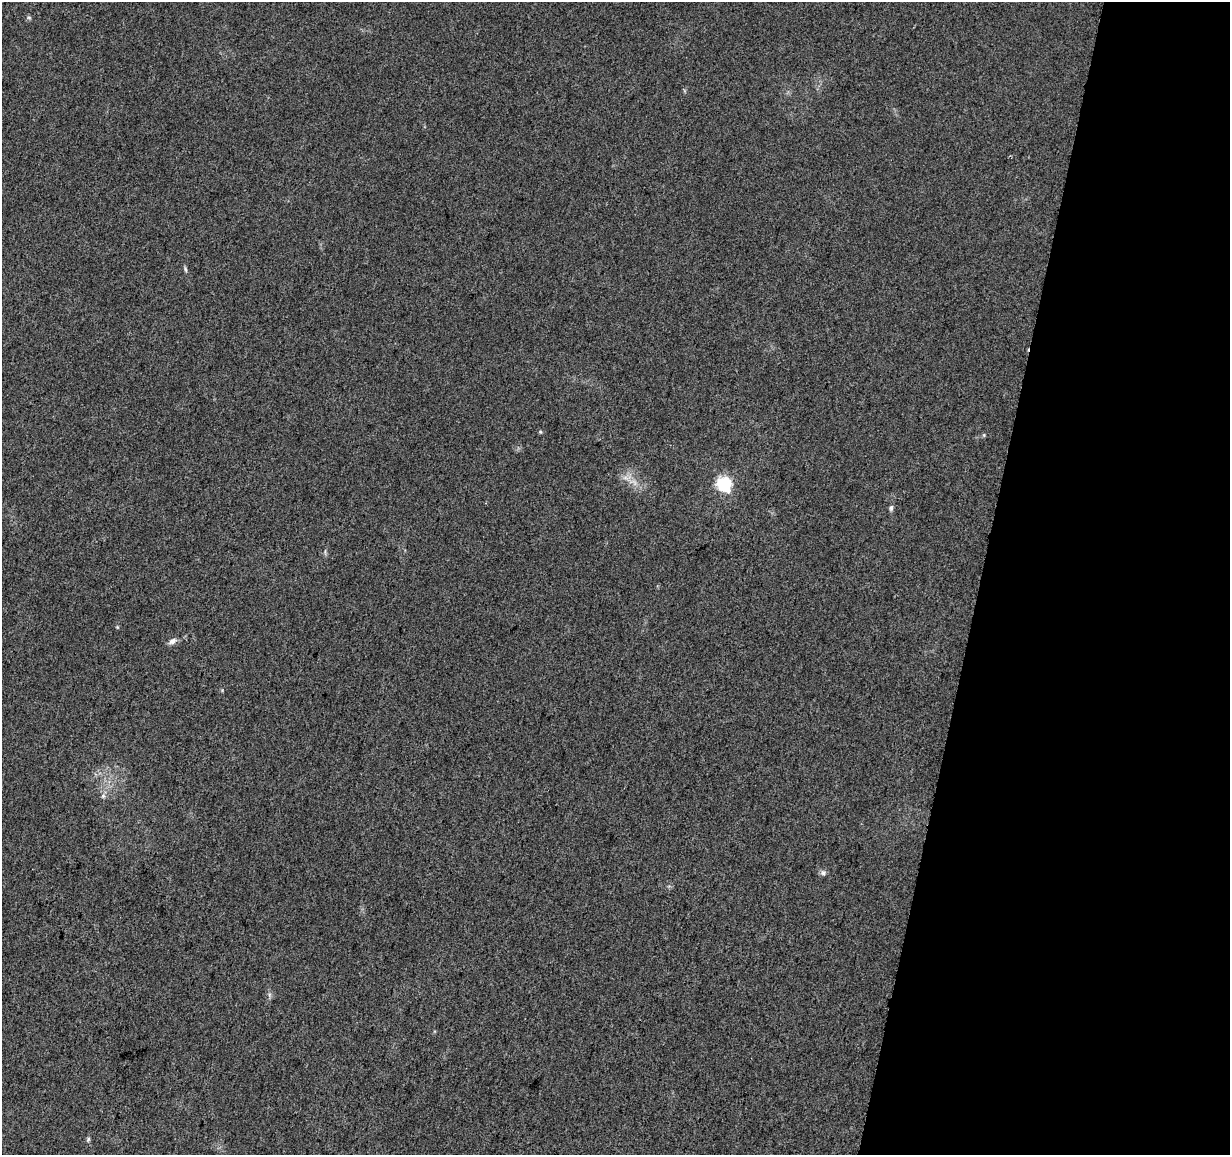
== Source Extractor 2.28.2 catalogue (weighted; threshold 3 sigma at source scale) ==
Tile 8 of 4 x 4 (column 4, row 2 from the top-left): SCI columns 3697-4924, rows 2596-3748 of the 4926 x 5130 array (HDU 1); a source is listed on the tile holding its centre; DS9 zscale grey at full resolution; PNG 1232 x 1157 px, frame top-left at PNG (2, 2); no overlay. Shown black and unused: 20% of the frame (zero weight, under 3 of 5 exposures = <1% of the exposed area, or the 3 px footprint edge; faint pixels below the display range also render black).
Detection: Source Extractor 2.28.2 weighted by HDU 2 'WHT'; one run over the whole footprint, this tile lists its part. Background 0.0271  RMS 0.0046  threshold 0.0207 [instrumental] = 3 sigma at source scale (4.5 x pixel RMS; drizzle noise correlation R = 1.50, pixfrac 1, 0.0396/0.0396 arcsec/px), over >= 5 px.
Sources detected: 10; all 10 listed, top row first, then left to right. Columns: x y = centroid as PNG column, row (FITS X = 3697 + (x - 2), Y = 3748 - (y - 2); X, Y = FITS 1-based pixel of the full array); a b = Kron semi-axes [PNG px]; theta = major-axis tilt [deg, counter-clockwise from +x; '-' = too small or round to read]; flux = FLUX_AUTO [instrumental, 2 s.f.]
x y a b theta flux
29 18 6 3 -19 0.63
185 269 8 4 -72 0.79
540 432 5 4 - 0.49
625 478 10 5 -8 1.9
724 484 6 6 - 88
891 508 8 5 81 1.1
172 641 11 7 30 2
103 796 6 6 - 1.1
823 873 8 8 - 1.3
88 1139 6 4 69 0.75